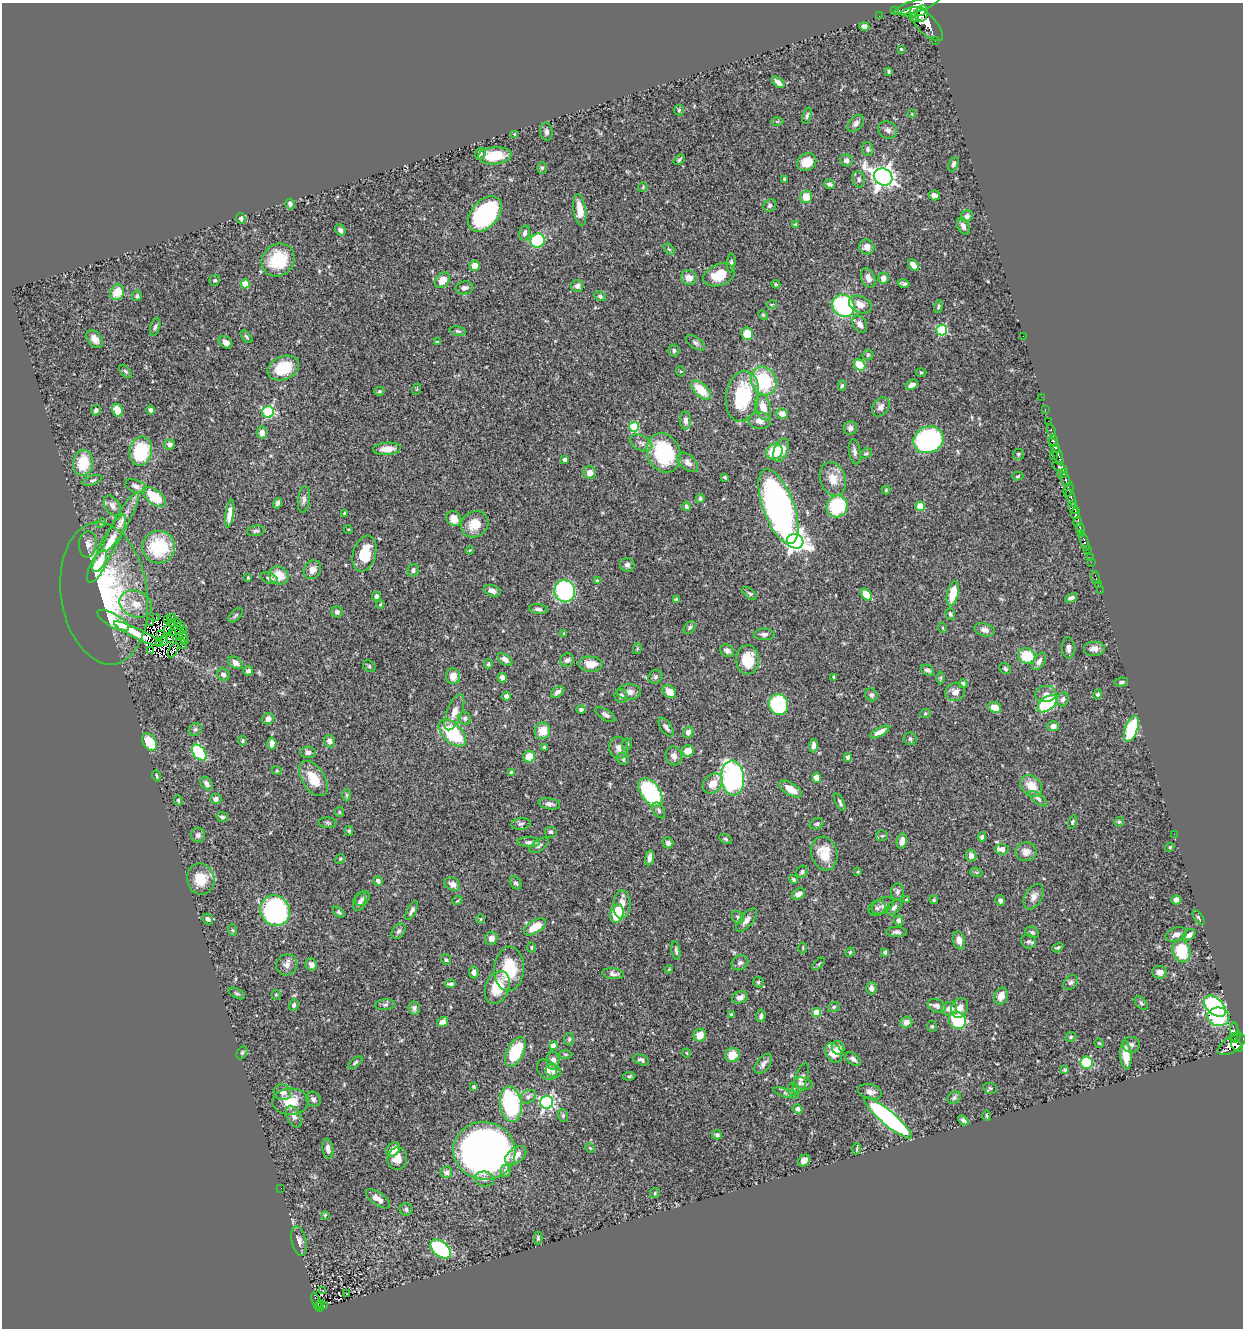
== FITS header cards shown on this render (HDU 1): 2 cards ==
NAXIS1  =                 1241
NAXIS2  =                 1326

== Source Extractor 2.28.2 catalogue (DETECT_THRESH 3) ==
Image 1241 x 1326 px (HDU 1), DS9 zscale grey, 1 PNG px = 1 image px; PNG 1245 x 1330 px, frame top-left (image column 1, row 1326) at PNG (2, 3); each listed source drawn as its Kron ellipse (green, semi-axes under 4 px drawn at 4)
Background 0.568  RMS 0.021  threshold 0.0631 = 3 sigma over >= 5 px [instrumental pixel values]
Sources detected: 496; all 496 listed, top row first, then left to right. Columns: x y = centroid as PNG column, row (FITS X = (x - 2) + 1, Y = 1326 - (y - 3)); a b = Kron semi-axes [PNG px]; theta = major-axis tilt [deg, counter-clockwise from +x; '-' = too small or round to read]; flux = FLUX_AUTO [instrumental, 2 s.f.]
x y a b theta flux
916 6 23 6 16 2500
894 11 2 2 - 9.1
914 12 13 4 5 1300
921 14 8 6 71 1200
879 16 2 2 - 4.6
914 17 4 3 - 190
926 24 22 9 -46 2300
864 26 5 4 - 6.5
935 41 2 2 - 6.3
901 49 4 3 - 1
889 71 4 3 - 1.8
778 82 7 4 -41 6.4
679 110 5 5 - 2.1
912 114 4 4 - 1.3
807 115 8 4 72 2.9
777 122 6 4 0 1.8
856 123 10 6 49 5
888 130 10 8 -27 5.9
546 132 9 6 -84 4.6
514 134 3 2 - 1.1
868 149 7 5 -78 3.3
480 154 6 5 - 3.2
495 156 17 8 5 41
679 159 6 4 41 2.6
846 160 6 5 - 4.8
807 162 10 8 34 24
953 164 7 4 66 4.3
542 168 6 5 - 2.2
883 177 9 8 - 1000
785 179 4 3 - 2.7
859 179 8 6 -78 4.2
829 184 5 4 - 4.2
643 187 5 3 - 1.3
934 195 5 5 - 4.9
806 197 6 5 - 20
290 204 5 5 - 3.8
770 205 7 5 37 3.6
580 210 16 6 -82 21
485 214 20 13 48 200
967 216 6 5 - 5.3
241 218 5 5 - 3.8
795 224 4 3 - 1.5
963 226 9 5 -65 7.1
340 230 6 4 -50 4.1
525 233 7 5 74 4.7
537 241 7 7 - 81
867 247 7 7 - 8.6
669 249 6 4 -43 1.9
278 260 17 15 44 58
731 263 9 4 87 3
913 265 6 4 -53 9
474 266 5 5 - 13
719 275 16 10 22 35
689 278 8 7 - 11
868 278 10 6 -65 9.1
883 278 6 5 - 9.8
215 280 6 5 - 2.2
442 280 8 6 50 16
904 283 6 3 -13 2.8
245 284 4 4 - 30
776 284 4 4 - 1.5
577 286 6 6 - 4.3
464 288 9 6 11 5.9
117 292 8 6 62 25
137 296 5 5 - 2.9
600 296 6 4 -29 2.9
772 304 5 3 - 1.2
860 304 12 8 -24 13
843 306 12 10 -48 150
938 307 6 4 73 2.1
763 315 5 4 - 1.7
860 324 9 6 -58 8
155 327 9 4 73 3.3
942 330 5 5 - 110
458 331 8 5 -9 3
747 334 6 6 - 23
1023 336 2 2 - 69
246 337 7 4 -49 2.4
95 339 10 6 -53 9.5
226 342 7 5 -37 5.9
437 342 3 3 - 1.6
695 343 11 5 -35 4.4
674 350 6 5 - 3.5
868 355 5 5 - 2.4
860 365 6 5 - 38
283 368 16 11 24 50
125 371 7 4 -48 2.2
680 371 5 3 - 1.2
921 372 5 3 - 1.3
764 381 15 12 -68 92
912 385 7 4 27 6.8
842 386 5 4 - 2.4
417 389 6 4 72 1.4
701 390 12 6 -44 33
379 391 5 4 - 2.3
742 396 25 16 81 100
1041 397 2 2 - 11
763 407 13 7 -75 19
881 407 10 8 53 6.4
1045 409 2 2 - 7.3
96 410 5 4 - 3.9
117 410 7 5 -63 16
151 410 4 3 - 3.2
268 412 6 6 - 110
782 414 6 5 - 12
686 421 9 5 -88 5.2
760 421 11 8 -5 9.1
1048 421 2 2 - 10
634 427 5 5 - 62
850 428 6 6 - 4.9
1051 430 6 3 -70 42
262 433 6 5 - 9.2
928 440 15 13 21 270
1054 440 5 3 - 180
641 443 12 7 -27 6.8
170 444 5 5 - 4.9
1054 445 8 4 -58 520
387 449 14 6 4 15
781 450 12 7 66 15
141 451 15 11 78 79
774 452 8 7 - 46
855 452 12 5 -81 5.2
664 453 20 16 -66 110
866 453 6 4 25 2.4
1018 454 5 5 - 2.1
1053 455 2 2 - 18
1058 455 10 4 -69 460
565 459 4 3 - 4.9
688 462 12 7 -41 6.6
83 463 13 10 82 43
1060 467 8 3 -27 120
590 473 6 6 - 11
1063 473 5 3 - 120
1018 476 5 4 - 1.9
725 477 4 3 - 2.1
833 479 17 12 -71 20
93 480 10 4 18 3
1066 480 7 3 -72 240
136 486 11 6 -21 7.1
1068 489 7 4 73 200
886 490 4 4 - 1.7
154 497 13 7 -37 46
1071 498 9 3 -69 180
304 499 13 6 84 5
700 499 4 4 - 2.5
278 503 5 4 - 3.7
112 506 11 7 -57 8.1
686 506 5 4 - 2.8
778 506 39 15 -70 630
837 506 11 10 - 83
920 506 5 4 - 42
1073 508 7 4 -63 740
344 513 3 3 - 1.2
1075 513 6 3 71 260
230 514 14 4 81 11
454 519 8 7 - 17
121 522 33 7 61 20
1078 522 5 3 - 310
101 523 5 4 - 1.6
475 524 14 12 37 25
348 529 4 3 - 1.1
1080 529 6 3 -72 330
256 531 9 5 7 3.5
1082 533 3 3 - 190
795 541 8 7 - 670
1084 542 9 3 -73 110
109 543 32 7 62 29
88 544 13 9 85 10
159 547 16 16 - 82
1087 549 3 2 - 40
470 550 4 3 - 1.2
365 554 18 11 73 37
1090 558 2 2 - 10
1091 562 2 2 - 6.1
627 565 7 7 - 4.4
97 566 18 7 63 52
312 570 10 8 54 9.1
413 570 6 5 - 4.1
279 575 10 8 -31 26
248 577 3 2 - 1.3
269 578 9 5 -23 5
1096 578 7 3 -75 11
597 581 4 3 - 1.6
1098 585 2 2 - 1.9
492 591 9 5 -18 7.1
565 591 11 10 - 160
1100 591 2 2 - 4.4
104 593 71 43 -82 210
750 593 8 4 -40 2.4
953 594 12 5 77 32
866 595 7 4 -49 25
376 596 4 4 - 4.4
1071 598 6 4 20 4.3
676 599 4 3 - 2.1
136 604 17 13 -24 21
380 604 4 3 - 1.6
538 609 9 5 -8 4.6
337 612 5 5 - 3.8
950 614 6 5 - 3.1
236 615 9 4 43 2.6
156 617 3 2 - 0.46
172 618 5 2 - 1.5
167 620 3 2 - 0.16
113 621 18 6 -30 56
151 622 2 2 - 1.9
172 622 4 2 - 1.1
178 622 2 2 - 1.1
181 625 3 2 - 0.75
690 627 7 5 51 2.7
943 628 5 3 - 1.2
168 630 4 2 - 0.31
184 630 3 2 - 2
985 630 10 6 -15 7.2
173 632 4 2 - 0.017
564 633 4 3 - 1.3
138 634 26 5 -26 15
160 634 2 2 - 1.1
764 634 10 5 0 4.5
179 637 4 3 - 0.72
184 637 6 3 -75 0.79
169 638 4 2 - 0.62
164 640 5 2 - 1.5
185 640 3 2 - 0.68
181 643 6 2 -55 1.7
159 644 3 2 - 1.7
1068 648 11 6 -86 5.4
1094 648 11 7 0 7.7
637 649 5 4 - 1.5
173 650 8 3 62 0.56
151 651 4 3 - 5.5
727 651 7 6 - 5.8
1027 656 8 7 - 41
505 660 8 5 -37 6.4
567 660 7 6 - 4.5
747 660 15 11 -88 38
1039 661 9 5 60 6
235 663 8 5 -35 7.6
488 664 5 4 - 2.4
591 664 12 7 -3 18
369 666 6 5 - 2.5
1005 669 6 4 -43 2.9
927 670 7 5 -24 4.7
248 671 5 4 - 4.1
223 675 6 6 - 5.5
453 676 8 7 - 14
655 677 7 6 - 3
834 677 3 3 - 2.1
502 678 5 4 - 8.7
941 678 6 4 89 2.2
1121 682 7 4 8 3.1
963 684 4 4 - 3.4
558 692 7 5 34 4.6
629 692 12 7 2 7.4
669 692 7 5 -42 16
955 692 10 9 - 8.7
1046 694 10 8 7 8.4
1098 694 5 4 - 2.8
871 695 7 6 - 3.4
506 696 4 4 - 6.2
621 696 7 6 - 5
1063 699 7 6 - 5.4
778 704 11 9 -71 100
1047 704 11 6 37 120
995 707 7 5 -28 18
581 709 4 4 - 3.3
454 712 19 7 69 14
925 714 5 3 - 1.3
605 715 11 5 -33 4.3
465 718 6 6 - 3.4
268 719 6 5 - 8
1053 726 6 5 - 8
666 727 11 5 -56 5.2
195 729 7 6 - 2.5
1131 729 13 6 70 92
542 731 8 7 - 22
688 732 6 5 - 5.9
880 732 10 4 28 8.9
452 733 17 9 -43 81
910 739 6 6 - 3.1
243 741 5 4 - 2.1
329 741 6 5 - 6.9
150 742 9 6 -58 47
272 744 6 4 -84 10
627 744 6 4 72 2.5
813 745 7 4 88 5.3
544 747 4 3 - 1.9
619 748 11 9 -82 8.5
688 751 6 5 - 15
308 752 7 6 - 5.3
199 753 9 5 -50 120
674 756 9 8 - 6.6
529 757 6 6 - 21
848 757 4 4 - 8.9
623 759 6 5 - 2.4
277 771 5 3 - 1.4
511 773 4 4 - 5.3
156 776 6 3 -73 1.8
313 778 20 11 -57 31
733 778 17 11 -84 300
816 778 5 4 - 9.4
206 783 7 5 -55 5.9
713 784 11 8 46 19
1031 786 12 9 -47 22
791 789 13 6 -31 16
650 792 16 9 -55 170
347 795 6 4 90 2.2
216 799 5 5 - 5.4
1038 799 10 4 -41 4.1
178 800 5 4 - 1.9
840 802 9 3 -63 2.9
549 804 11 5 -8 5
659 810 8 5 -60 4.3
339 812 5 4 - 1.7
222 817 6 5 - 3.5
1072 822 7 4 76 1.9
1119 822 5 5 - 1.9
328 823 9 5 -3 2.7
521 824 9 5 7 3.6
817 824 7 5 20 2.8
349 831 5 4 - 1.9
551 832 6 6 - 3.2
1174 834 2 2 - 2.1
198 835 7 7 - 4.8
882 836 6 5 - 2.3
982 837 4 4 - 4.2
726 839 7 4 -28 2.4
902 841 7 5 78 10
529 842 11 5 -1 4.7
668 843 5 5 - 5.1
539 845 11 5 34 3.9
1170 847 4 3 - 1.4
1002 849 7 5 2 13
1026 852 10 9 - 10
824 854 17 13 -75 29
971 856 6 5 - 5.6
650 858 7 4 83 7.3
340 859 5 4 - 1.6
802 872 6 5 - 3.2
858 872 4 3 - 1.4
976 872 6 4 -19 1.8
201 879 15 13 -78 31
793 879 4 4 - 2
378 881 5 4 - 5.2
516 883 7 5 -54 3.5
452 884 8 6 -28 8.6
898 892 8 6 85 4.3
798 894 7 5 29 7.5
1034 897 13 8 61 10
362 899 8 6 45 3.8
907 900 4 4 - 3.1
934 900 4 3 - 1.9
1000 900 5 4 - 4.4
1176 900 5 4 - 12
457 901 5 3 - 1.3
360 902 10 6 72 4.3
622 904 14 8 88 14
883 906 12 7 31 6.5
894 907 9 5 49 4.7
877 908 9 7 29 4.1
412 910 11 4 61 4.8
275 911 16 14 -50 270
339 912 7 4 -40 2.3
617 913 9 6 73 50
738 917 7 5 -57 3.4
1198 918 8 3 -56 2.3
208 919 6 4 -47 4.4
480 919 4 3 - 1.1
746 920 14 6 50 8.3
898 920 5 4 - 4.4
535 927 12 6 32 24
232 930 6 4 -70 1.7
398 931 8 6 53 4.4
897 932 10 5 -1 4.1
1032 932 7 5 -27 3.4
1176 934 11 6 17 6.8
1189 935 7 5 37 6.8
491 938 6 6 - 10
959 940 9 6 -78 8.4
1028 941 7 7 - 3.7
531 947 5 3 - 1.5
803 948 5 3 - 1.4
1058 948 6 4 30 1.9
676 951 9 3 -82 3.2
1182 951 11 9 -76 56
850 952 5 4 - 1.5
885 952 4 3 - 2.9
446 960 5 5 - 2.4
740 963 9 7 31 4.7
819 964 8 3 45 1.7
287 965 11 10 - 7.4
311 965 6 5 - 6.1
509 969 22 15 87 57
669 969 4 3 - 1.1
474 972 6 5 - 5.2
1159 972 7 6 - 7.6
613 974 10 5 -6 5.3
758 982 5 5 - 2.8
1070 982 8 6 44 3.3
451 984 5 4 - 3.5
497 987 17 11 68 38
871 988 6 5 - 5.6
237 993 9 4 -27 2.8
276 995 5 4 - 1.6
1001 996 9 6 66 11
740 997 8 6 22 6.5
1141 1003 8 5 -51 2.7
294 1005 5 4 - 3.8
385 1005 10 5 5 3.5
937 1006 9 6 -24 6.2
1215 1006 13 8 -42 200
834 1007 6 4 19 2.5
414 1008 6 6 - 4.7
960 1008 10 8 64 11
949 1009 8 6 16 12
816 1013 4 4 - 40
731 1015 4 3 - 2.3
761 1016 6 4 87 3.7
1218 1017 11 9 -8 76
957 1020 9 8 - 75
442 1022 6 4 34 6.2
906 1022 6 5 - 8.3
932 1026 5 4 - 2.2
1234 1032 9 4 88 97
700 1035 6 6 - 17
1071 1037 6 4 22 1.8
1236 1037 6 3 56 91
569 1039 6 5 - 2.4
1099 1043 5 4 - 1.3
554 1045 4 4 - 17
1131 1045 8 8 - 4.8
1232 1045 15 7 32 670
1237 1046 7 4 -46 280
838 1048 7 6 - 9.5
515 1052 16 8 64 77
242 1053 7 5 62 2.8
686 1053 4 3 - 1.3
834 1053 10 7 -61 26
565 1054 7 3 -1 2.1
732 1055 7 7 - 21
1126 1055 14 5 -85 23
853 1059 8 5 -39 5.5
641 1060 8 5 -25 3.7
553 1061 9 6 -89 9.4
355 1063 9 4 39 2.4
1086 1063 6 6 - 79
763 1064 11 6 53 6.5
547 1069 11 8 -49 9.8
1065 1070 3 3 - 2.6
553 1071 8 6 -31 6
629 1076 6 4 9 2.1
801 1078 16 6 70 8
803 1084 9 6 -13 4.6
473 1087 3 3 - 1.7
990 1088 7 5 -14 2.4
793 1089 6 5 - 3.1
283 1092 9 8 - 7.2
870 1092 12 7 -15 7.7
786 1093 13 4 -15 3.5
528 1097 8 6 24 4.4
954 1098 7 5 29 3.2
313 1099 8 7 - 4.9
290 1101 18 13 2 27
547 1102 6 6 - 290
511 1104 18 10 -82 170
798 1109 5 4 - 4.9
563 1115 6 5 - 2.4
987 1115 5 4 - 2
294 1117 11 6 -63 6
888 1118 30 7 -41 320
963 1120 6 3 -43 3.8
717 1135 5 4 - 2.9
590 1148 5 3 - 1.2
328 1149 10 5 -81 6.4
393 1149 8 6 46 15
857 1149 6 2 85 1.6
484 1151 31 29 -9 930
516 1156 12 7 38 16
397 1159 11 10 - 16
804 1160 6 5 - 9.4
506 1171 6 5 - 5.2
446 1172 6 5 - 4.7
484 1179 10 7 -8 6.5
281 1188 2 2 - 0.64
655 1193 5 5 - 2
378 1199 14 6 -34 12
406 1209 6 6 - 3.8
325 1215 3 3 - 1.5
538 1238 6 4 -89 2.1
299 1241 15 7 -77 7.6
441 1249 12 7 -40 180
323 1291 2 2 - 1.3
347 1293 3 2 - 1.2
316 1301 9 3 -69 77
321 1303 4 2 - 14
324 1306 3 2 - 15
319 1307 5 3 - 68